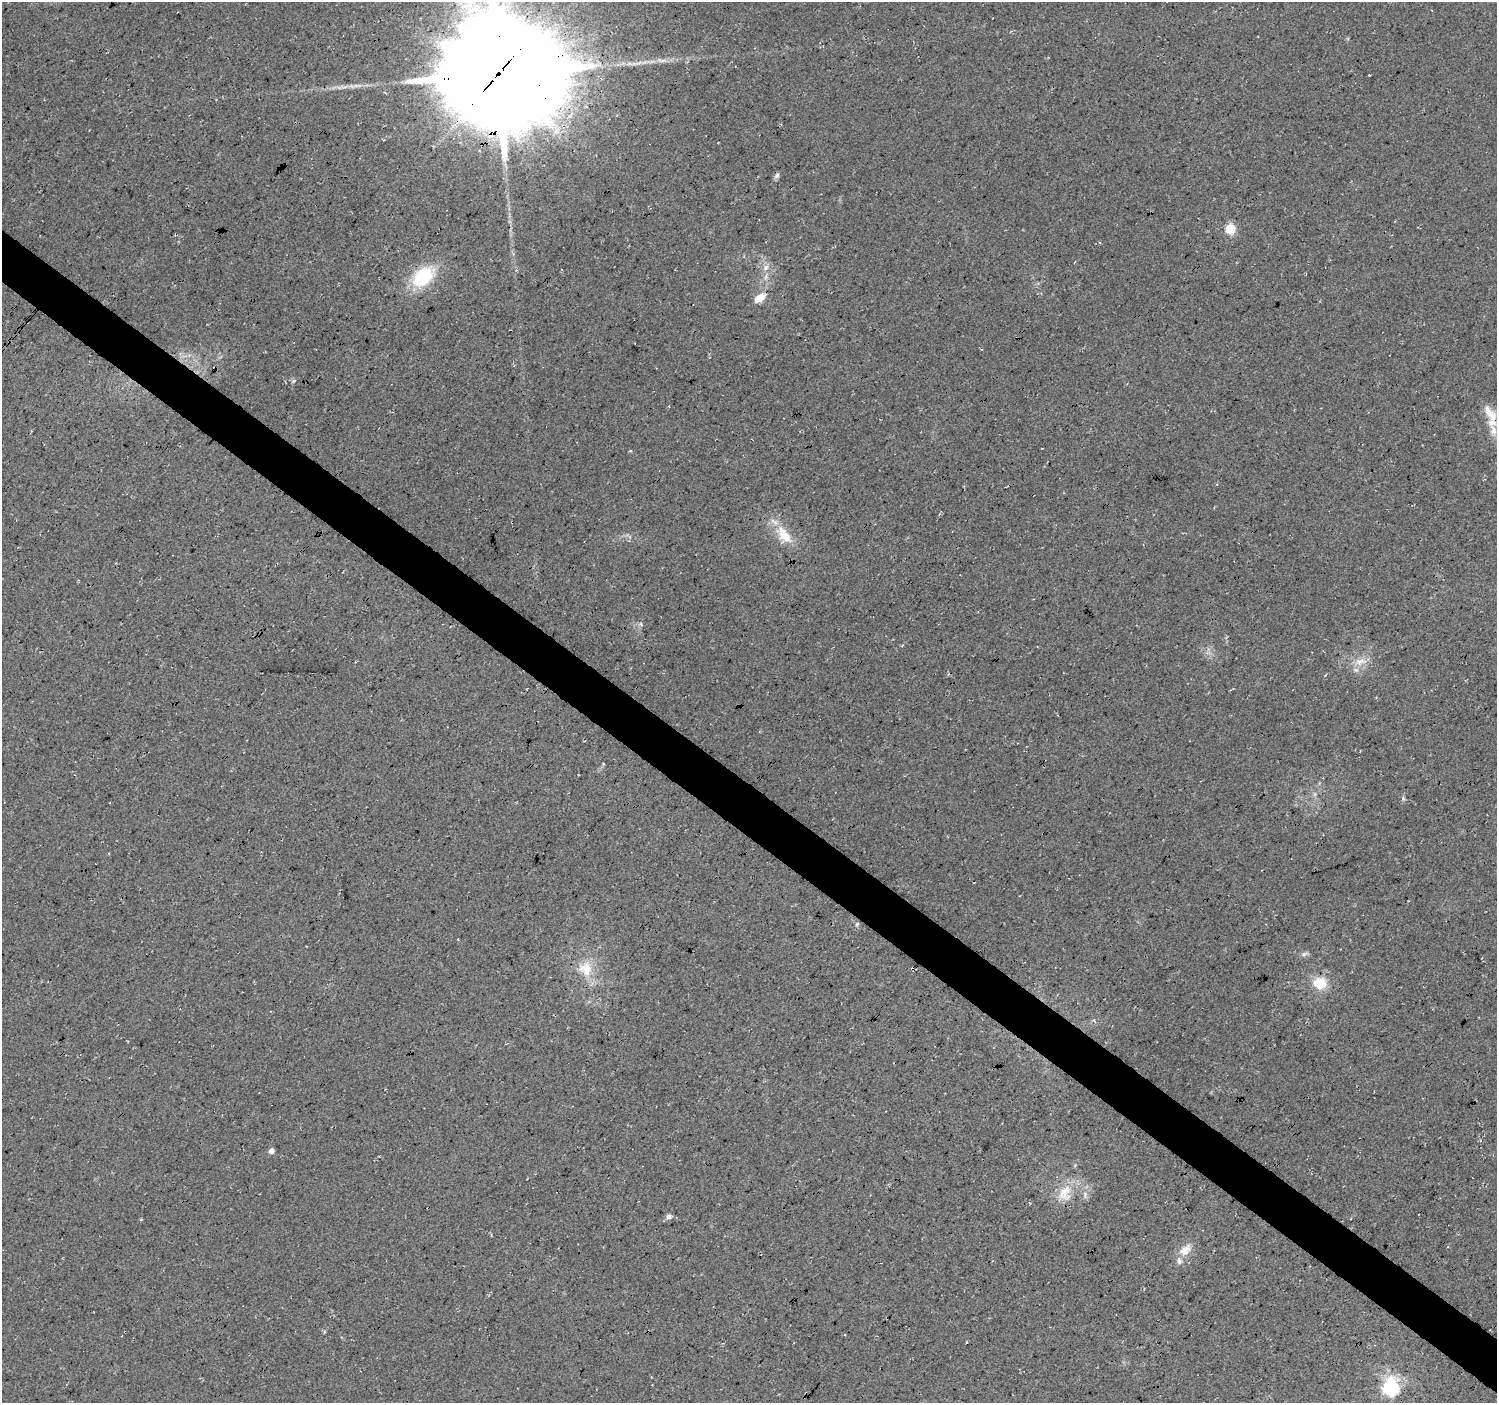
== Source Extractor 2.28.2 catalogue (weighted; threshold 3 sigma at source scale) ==
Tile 6 of 4 x 4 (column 2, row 2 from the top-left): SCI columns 1495-2989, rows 2975-4375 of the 5985 x 6016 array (HDU 1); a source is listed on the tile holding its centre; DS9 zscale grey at full resolution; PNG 1499 x 1405 px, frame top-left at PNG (2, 2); no overlay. Shown black and unused: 4% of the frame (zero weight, under 3 of 4 exposures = <1% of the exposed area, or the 3 px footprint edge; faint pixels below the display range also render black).
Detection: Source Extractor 2.28.2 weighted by HDU 2 'WHT'; one run over the whole footprint, this tile lists its part. Background 0.05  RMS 0.0084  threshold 0.0379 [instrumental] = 3 sigma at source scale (4.5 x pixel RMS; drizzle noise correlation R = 1.50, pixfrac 1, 0.0396/0.0396 arcsec/px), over >= 5 px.
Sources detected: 26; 2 too faint to see at this stretch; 1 cosmic-ray / hot-pixel residue — not listed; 5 inside a brighter listed object's ellipse — not listed separately; the other 18 listed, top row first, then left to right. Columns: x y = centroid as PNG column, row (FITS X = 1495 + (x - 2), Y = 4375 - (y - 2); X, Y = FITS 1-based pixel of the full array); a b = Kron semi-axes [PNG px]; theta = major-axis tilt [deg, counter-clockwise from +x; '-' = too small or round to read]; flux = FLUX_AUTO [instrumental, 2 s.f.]
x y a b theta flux
498 74 44 40 -8 19000
777 176 8 6 54 2.2
1230 229 6 5 - 44
766 268 10 7 53 4.1
423 276 25 16 40 47
760 298 12 7 32 11
293 381 6 4 70 1.4
1488 412 20 11 -69 9.7
784 535 30 15 -51 21
1360 661 16 10 16 9.4
857 924 6 4 49 1.3
586 969 21 19 -69 21
1320 983 14 12 -7 20
271 1151 5 5 - 4.9
1065 1193 25 19 72 21
669 1217 6 6 - 3.1
1185 1250 19 11 43 11
1390 1387 7 6 - 240
Overlapping masked pixels (flux is a lower limit): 1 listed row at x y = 498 74
Isophote crosses this tile's border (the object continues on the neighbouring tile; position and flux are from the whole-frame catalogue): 1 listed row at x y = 498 74